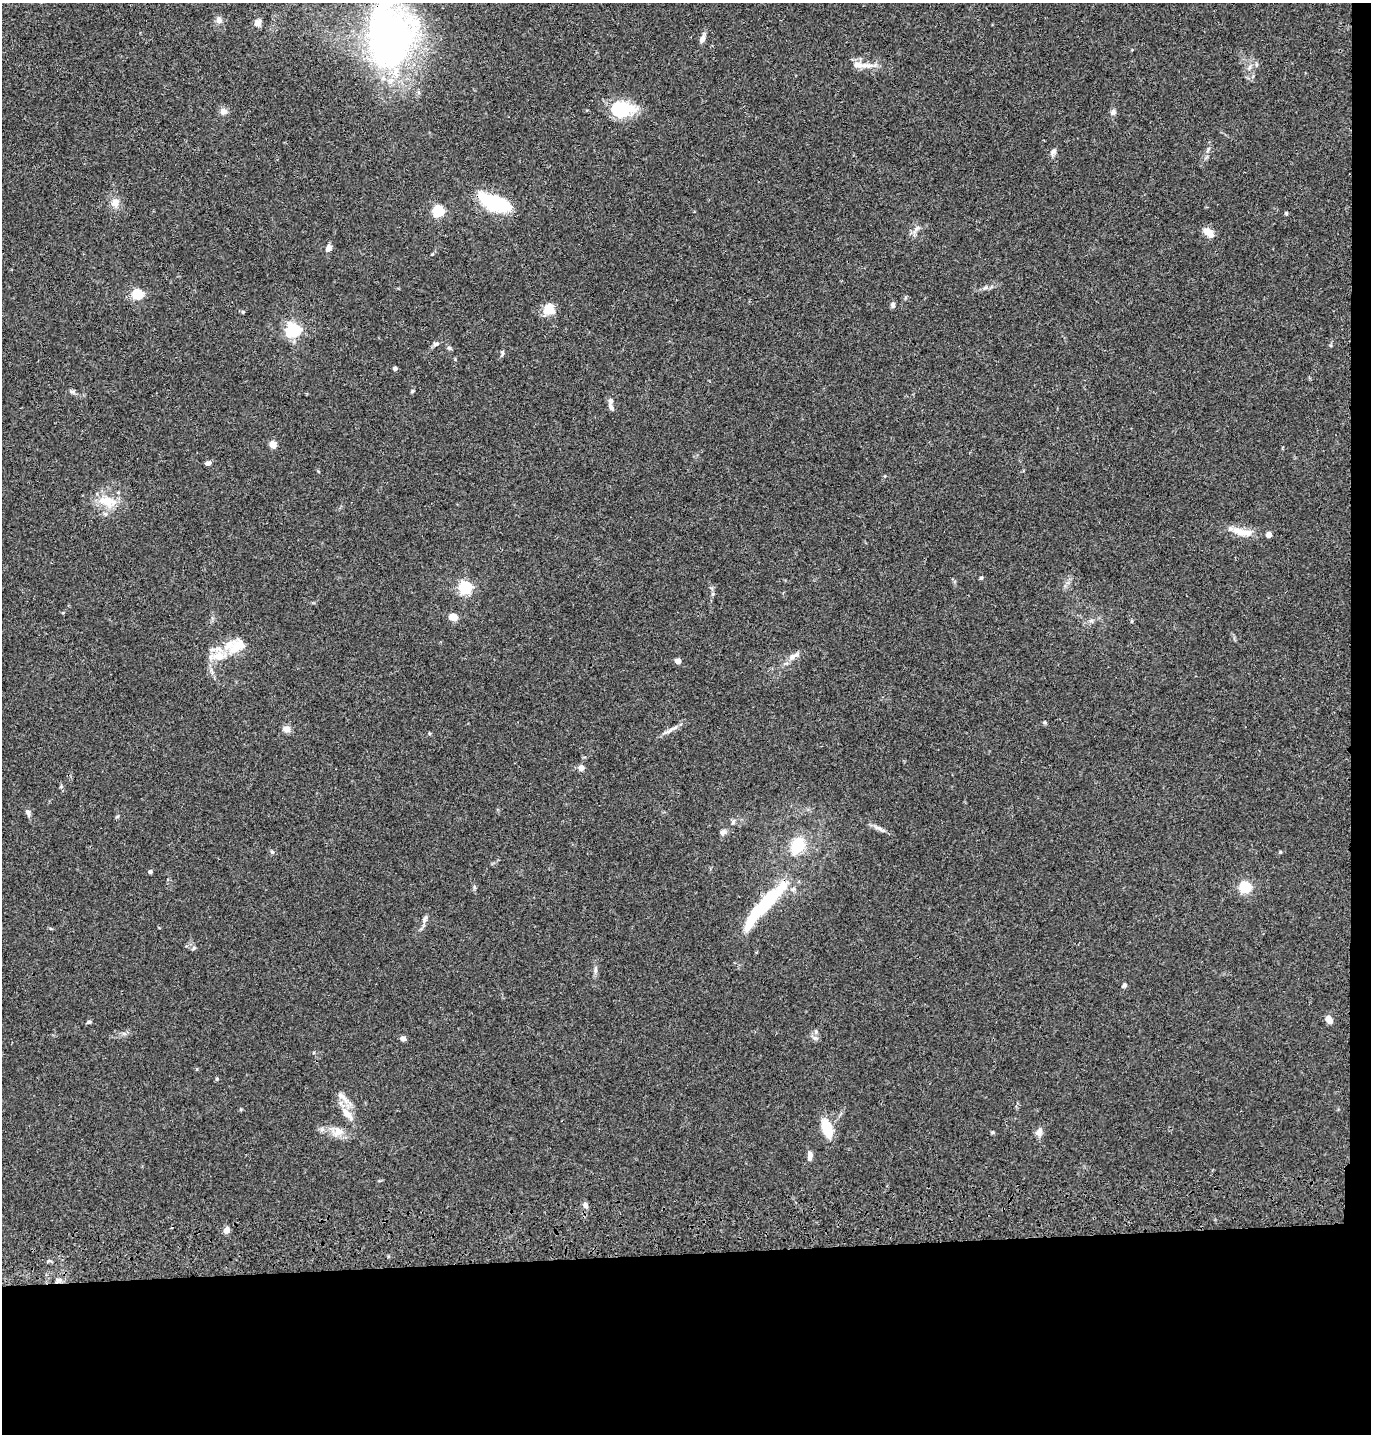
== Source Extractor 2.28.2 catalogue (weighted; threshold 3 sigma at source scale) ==
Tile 9 of 3 x 3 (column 3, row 3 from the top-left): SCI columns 2859-4227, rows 117-1548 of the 4349 x 4527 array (HDU 1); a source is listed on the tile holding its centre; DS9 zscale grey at full resolution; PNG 1373 x 1436 px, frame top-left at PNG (2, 3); no overlay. Shown black and unused: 14% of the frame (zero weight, under 3 of 4 exposures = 6% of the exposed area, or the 3 px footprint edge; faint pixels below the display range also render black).
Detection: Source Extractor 2.28.2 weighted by HDU 2 'WHT'; one run over the whole footprint, this tile lists its part. Background 0.0829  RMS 0.0061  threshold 0.0276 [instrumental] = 3 sigma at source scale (4.5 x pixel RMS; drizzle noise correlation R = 1.50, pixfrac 1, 0.05/0.05 arcsec/px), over >= 5 px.
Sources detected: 83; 2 inside a brighter object's white glare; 1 cosmic-ray / hot-pixel residue — not listed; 8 inside a brighter listed object's ellipse — not listed separately; the other 72 listed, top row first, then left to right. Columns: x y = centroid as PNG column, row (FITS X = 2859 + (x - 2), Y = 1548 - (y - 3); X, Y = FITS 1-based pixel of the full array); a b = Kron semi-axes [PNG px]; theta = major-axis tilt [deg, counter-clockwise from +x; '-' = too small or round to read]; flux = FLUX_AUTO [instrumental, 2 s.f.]
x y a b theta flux
219 20 9 8 - 2.8
257 23 10 8 45 2.9
389 35 23 18 76 440
702 39 10 6 68 3
857 65 15 9 -9 5.2
622 109 27 18 6 25
223 111 9 8 - 3.2
1113 112 9 7 73 1.8
1053 152 12 6 72 2.1
115 203 13 11 77 4.7
497 203 30 19 -17 33
438 211 5 5 - 71
1286 213 6 3 -73 0.63
917 228 7 5 42 1.5
1209 232 16 9 -39 5
328 248 9 7 66 2.6
985 288 7 4 19 1.3
137 294 5 5 - 51
893 305 7 5 73 1.5
547 311 15 10 2 7.3
243 312 5 4 - 0.68
293 329 6 6 - 130
436 344 9 5 23 1.6
395 368 4 4 - 1.8
72 391 7 4 0 1.2
412 391 5 4 - 0.73
611 407 11 6 -64 2.2
273 444 5 5 - 7.5
208 463 7 5 24 1.6
107 501 28 13 -10 13
1240 532 20 11 -23 7.6
1269 535 4 4 - 4.9
981 578 4 4 - 0.87
465 587 5 5 - 100
712 594 6 4 89 0.97
453 617 8 6 -10 6.3
230 644 21 13 31 10
792 657 12 7 40 3.5
678 661 5 5 - 3.2
1045 722 5 3 - 0.69
287 729 9 8 - 3.4
672 729 23 4 29 3.2
581 768 5 5 - 4.3
28 812 10 5 -68 1.9
117 817 6 3 19 0.69
733 822 9 3 61 1.1
879 828 19 5 -23 3
723 832 8 7 - 2.1
797 845 22 16 67 18
272 852 6 4 -19 0.83
150 872 5 4 - 1.3
1245 887 5 5 - 64
763 906 62 11 48 53
425 919 10 5 61 1.8
194 948 6 4 70 0.79
595 970 10 4 86 1.7
1124 985 6 5 - 1.3
1329 1019 9 6 -58 3.7
89 1022 5 4 - 1.1
816 1032 9 4 -90 1.5
403 1038 6 5 - 2.2
217 1079 4 4 - 0.92
342 1096 19 6 -34 3.9
347 1114 23 9 -49 7.5
827 1128 21 10 -71 15
338 1131 15 12 -3 6.6
992 1132 5 4 - 0.73
1039 1132 12 7 73 3.2
810 1155 11 6 83 2.9
586 1205 10 6 -65 1.9
226 1230 7 6 - 3.8
59 1280 7 4 18 1.5
Overlapping masked pixels (flux is a lower limit): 1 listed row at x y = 389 35
Isophote crosses this tile's border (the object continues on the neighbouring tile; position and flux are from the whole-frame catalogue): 1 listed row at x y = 389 35
Unlisted compact peaks at least as high as the median listed source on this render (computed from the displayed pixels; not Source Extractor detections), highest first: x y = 1280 852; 502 352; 449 348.